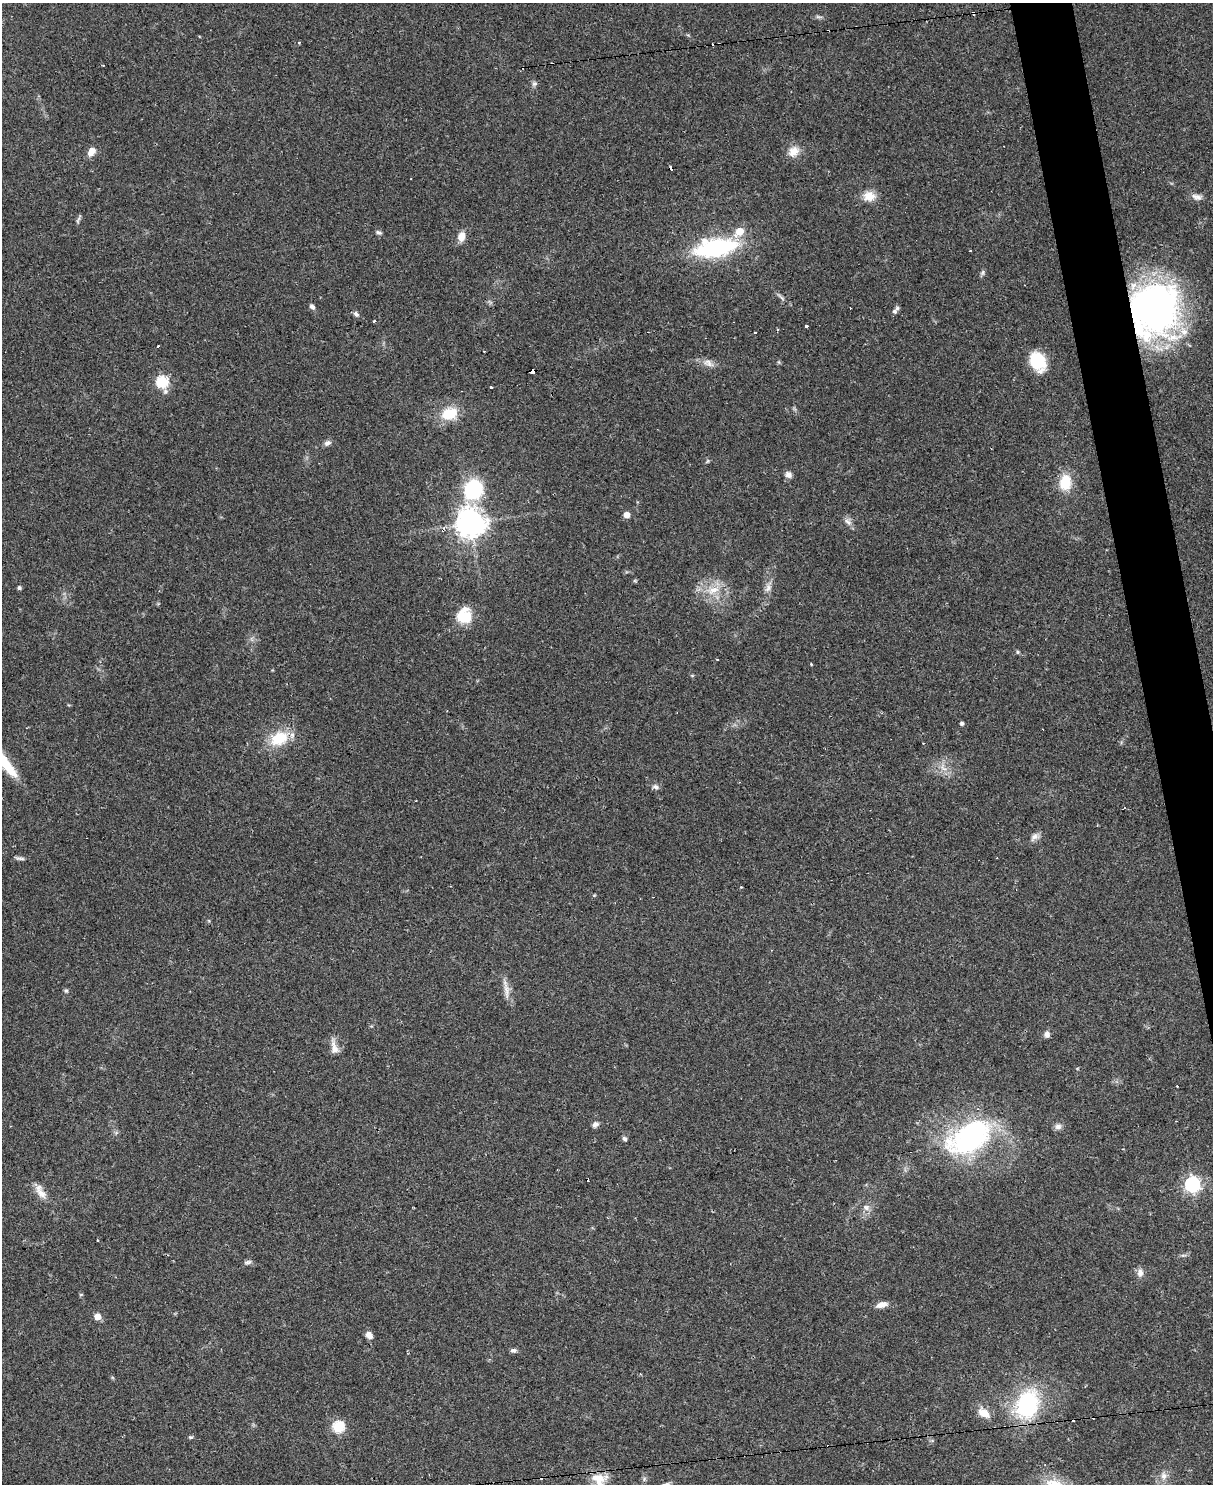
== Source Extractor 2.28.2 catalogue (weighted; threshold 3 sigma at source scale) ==
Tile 6 of 4 x 3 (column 2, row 2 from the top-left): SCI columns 1212-2422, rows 1728-3209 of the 4844 x 4824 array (HDU 1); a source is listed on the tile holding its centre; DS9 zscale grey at full resolution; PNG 1215 x 1486 px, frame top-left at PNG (2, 3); no overlay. Shown black and unused: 3% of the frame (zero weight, under 2 of 3 exposures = <1% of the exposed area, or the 3 px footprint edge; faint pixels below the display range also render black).
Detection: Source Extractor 2.28.2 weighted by HDU 2 'WHT'; one run over the whole footprint, this tile lists its part. Background 0.0698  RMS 0.0058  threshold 0.0262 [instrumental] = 3 sigma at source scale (4.5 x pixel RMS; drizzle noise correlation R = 1.50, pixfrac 1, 0.05/0.05 arcsec/px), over >= 5 px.
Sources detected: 102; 12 cosmic-ray / hot-pixel residue — not listed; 6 inside a brighter listed object's ellipse — not listed separately; the other 84 listed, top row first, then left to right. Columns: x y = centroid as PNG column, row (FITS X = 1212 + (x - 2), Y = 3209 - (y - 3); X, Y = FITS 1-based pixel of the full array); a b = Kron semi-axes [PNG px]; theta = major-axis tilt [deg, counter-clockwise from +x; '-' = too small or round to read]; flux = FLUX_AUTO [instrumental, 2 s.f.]
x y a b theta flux
974 13 4 3 - 1.2
818 17 9 4 -13 1.2
534 84 8 7 - 1.5
794 151 12 10 42 6.9
91 152 10 7 64 5.5
671 168 4 3 - 14
869 196 15 12 2 7.2
1197 197 14 8 -14 3
78 219 14 4 67 1.2
378 232 8 5 -23 1.2
739 232 14 10 45 8.4
461 236 11 8 77 5.4
715 248 34 14 9 91
970 251 2 2 - 0.48
982 273 8 5 72 1.2
781 297 13 4 -45 1.7
312 307 8 5 -42 1.6
1154 307 52 47 89 210
894 311 7 6 - 1.3
356 314 8 6 -44 1.7
374 321 3 3 - 3.7
806 326 3 3 - 3.7
777 330 3 3 - 0.84
755 332 3 3 - 0.74
158 346 3 2 - 1.5
1038 361 20 14 -61 24
709 363 14 8 -57 3.3
532 371 6 4 6 34
162 382 6 6 - 42
492 387 3 3 - 4.2
449 414 16 11 20 18
327 443 9 6 22 2
707 461 7 3 53 0.78
788 474 9 7 -34 2.7
1065 482 15 11 85 17
474 489 19 17 62 39
627 515 6 5 - 4.8
848 522 12 7 -39 2.6
471 523 11 11 - 470
635 581 6 3 -18 0.64
19 588 5 5 - 1
768 588 12 7 60 3.1
713 590 20 10 20 9.9
465 616 18 16 87 16
1018 652 5 5 - 0.77
811 664 3 3 - 0.51
962 723 4 4 - 1.2
279 738 24 17 27 18
923 743 2 2 - 0.41
3 761 54 10 -51 23
943 768 12 5 -45 3.2
656 787 9 6 -27 1.9
1034 837 13 7 45 3
20 858 14 4 -1 1.7
741 887 3 3 - 0.7
506 990 27 7 -84 5
66 991 6 5 - 0.93
1047 1034 8 6 -88 2.4
334 1048 19 10 -76 5.1
1177 1086 2 2 - 0.39
595 1124 8 7 - 2
1058 1127 10 8 4 2.3
971 1137 42 25 32 130
625 1139 6 5 - 1.3
1192 1184 7 7 - 140
41 1194 20 10 -53 6.2
866 1207 10 8 -16 3.2
98 1240 3 2 - 0.96
1183 1255 6 4 18 1
248 1262 11 5 12 1.4
1140 1272 11 8 -90 3.1
81 1294 5 3 - 0.53
882 1305 15 7 16 3.9
97 1317 5 5 - 7.2
369 1335 8 6 -48 4.1
513 1350 8 5 4 1.6
1027 1404 36 26 67 55
984 1413 18 11 -38 7
338 1427 7 6 - 39
191 1437 6 5 - 0.89
1164 1476 10 9 - 3.6
599 1478 22 11 -1 10
644 1479 7 4 72 1.1
1055 1484 36 14 -18 16
Overlapping masked pixels (flux is a lower limit): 5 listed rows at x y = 974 13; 671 168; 1154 307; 532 371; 471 523
Isophote crosses this tile's border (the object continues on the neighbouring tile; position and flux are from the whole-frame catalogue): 2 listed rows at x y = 3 761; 1055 1484